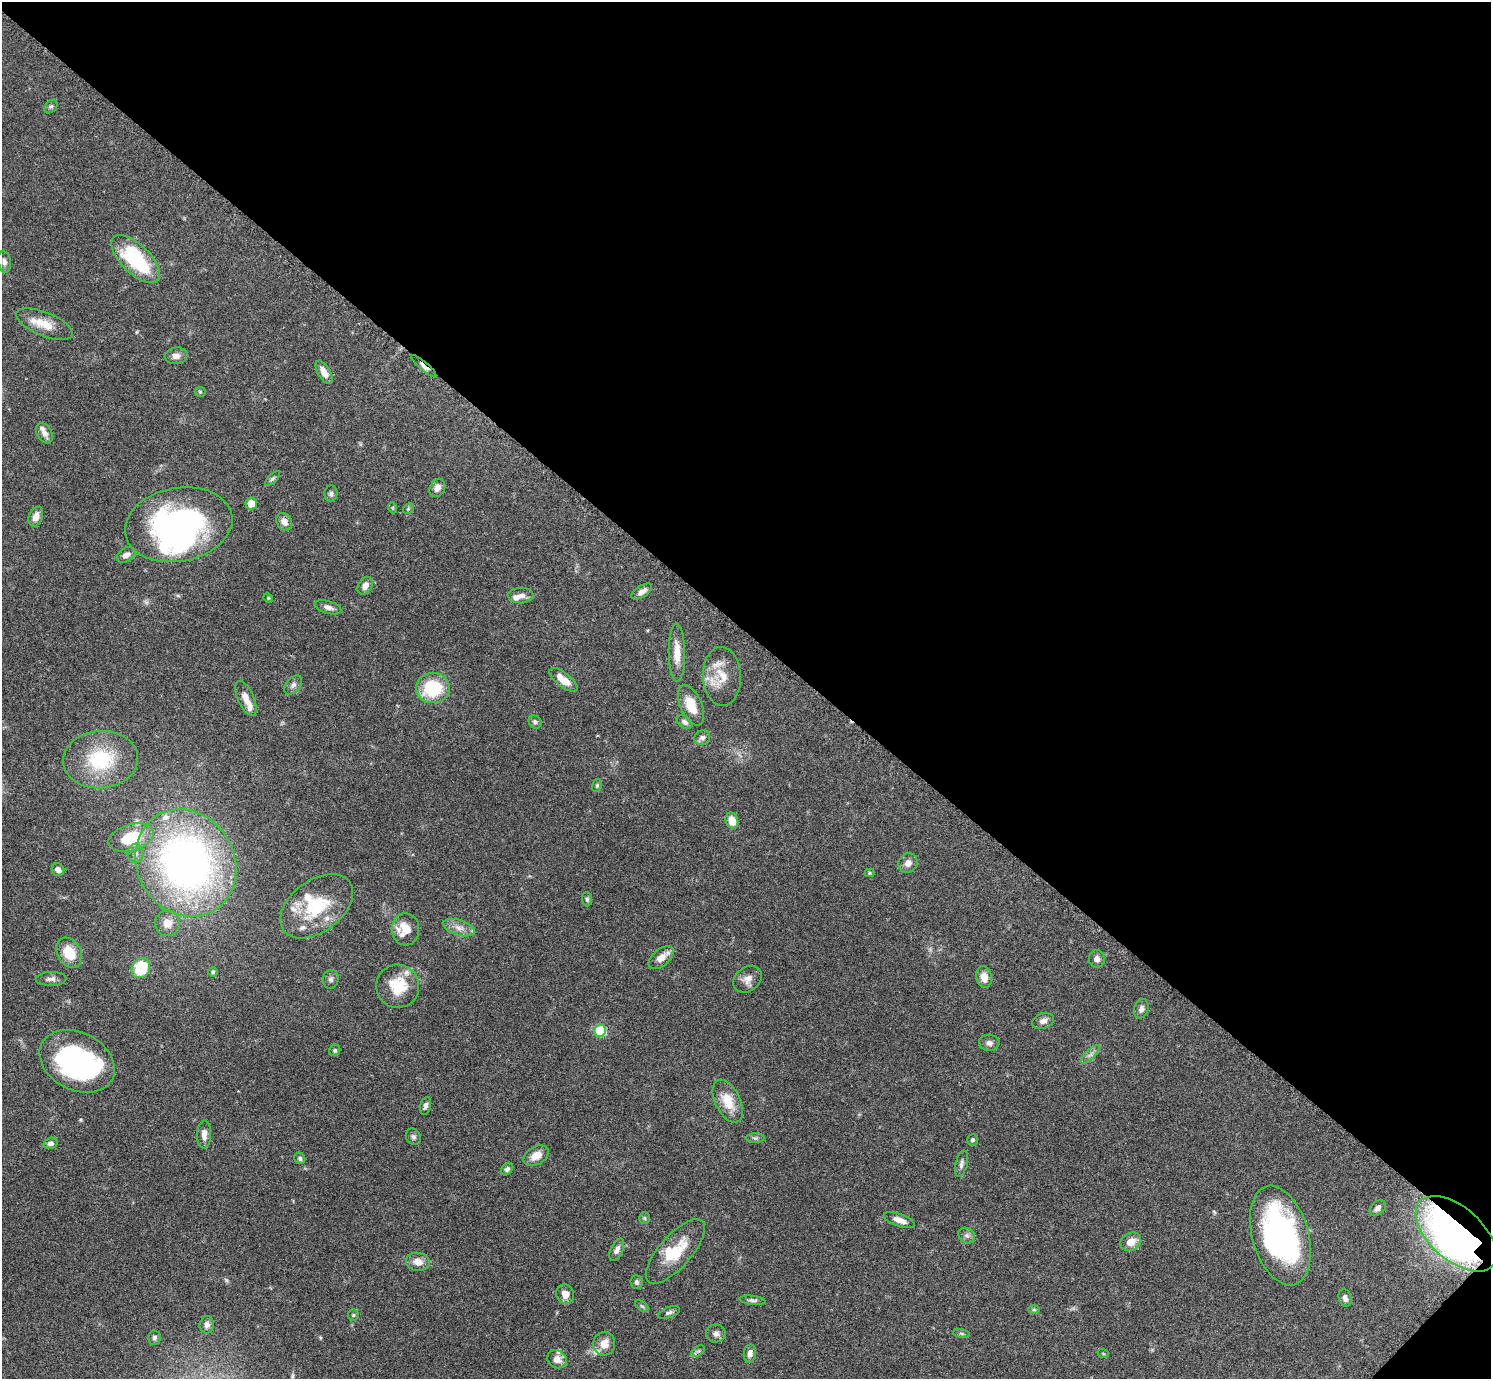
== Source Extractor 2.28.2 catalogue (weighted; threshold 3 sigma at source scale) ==
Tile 8 of 4 x 4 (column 4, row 2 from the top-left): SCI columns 4487-5975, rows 3070-4446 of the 5992 x 5996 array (HDU 1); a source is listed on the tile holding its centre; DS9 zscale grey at full resolution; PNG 1493 x 1381 px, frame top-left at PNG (2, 2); each listed source drawn as its Kron ellipse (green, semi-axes under 4 px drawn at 4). Shown black and unused: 46% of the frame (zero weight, under 3 of 6 exposures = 2% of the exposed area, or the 3 px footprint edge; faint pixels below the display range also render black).
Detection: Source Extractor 2.28.2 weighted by HDU 2 'WHT'; one run over the whole footprint, this tile lists its part. Background 0.0705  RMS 0.0029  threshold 0.012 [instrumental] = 3 sigma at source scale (4.09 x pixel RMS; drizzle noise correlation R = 1.36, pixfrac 0.8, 0.05/0.05 arcsec/px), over >= 5 px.
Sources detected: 118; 4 inside a brighter object's white glare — neither listed nor drawn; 11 inside a brighter listed object's ellipse — not listed separately; the other 103 listed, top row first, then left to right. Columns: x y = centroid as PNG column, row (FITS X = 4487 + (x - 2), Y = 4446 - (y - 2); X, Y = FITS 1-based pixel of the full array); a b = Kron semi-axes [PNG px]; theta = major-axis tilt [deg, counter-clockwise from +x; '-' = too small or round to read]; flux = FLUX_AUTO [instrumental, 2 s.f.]
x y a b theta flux
51 107 8 5 47 0.54
136 259 31 14 -44 20
4 262 11 6 -82 1.1
44 324 30 12 -22 5.2
176 356 11 8 8 1.6
424 366 16 4 -41 1.9
324 372 13 6 -59 2.4
200 392 5 5 - 0.36
44 433 11 7 -60 1.6
272 478 10 4 45 0.55
437 488 10 7 60 1.6
331 494 8 6 86 0.7
251 503 6 5 - 4.1
393 508 5 3 - 0.25
408 509 6 4 45 0.39
36 517 10 7 68 2.1
284 522 9 7 -60 1.7
179 525 54 37 11 71
126 555 10 7 32 1.8
365 586 9 6 58 1.9
642 592 12 5 33 1.5
521 596 12 7 3 1.5
268 598 5 4 - 0.32
328 607 14 6 -16 1.3
677 653 29 8 -89 4.1
722 676 29 19 -87 6.7
563 680 17 7 -38 3.8
293 685 11 7 49 1
433 688 17 15 7 15
246 698 19 8 -66 2.8
691 705 22 10 -66 5.4
535 722 7 6 - 0.7
685 722 9 5 -36 0.89
702 738 8 7 - 1.1
101 760 38 28 5 19
597 785 6 5 - 0.44
732 820 8 6 -73 3.5
131 838 23 13 16 12
135 853 9 8 - 1.4
186 863 55 48 -58 130
908 863 10 9 - 1.6
58 870 7 6 - 1.1
869 873 5 4 - 0.32
587 899 7 5 -89 0.54
317 906 41 26 37 16
167 923 13 12 - 3.1
459 928 16 7 -16 2.2
405 929 16 14 -88 4.7
69 953 16 12 -58 6
661 958 14 8 40 2.6
1097 959 9 7 -85 1.2
141 968 10 9 - 12
213 972 5 4 - 0.38
984 977 11 7 -79 2.6
51 979 15 7 1 1.2
331 979 9 8 - 0.89
748 979 15 12 39 2.1
398 986 21 21 - 8.4
1141 1009 10 7 73 1.1
1043 1021 11 7 17 1.3
600 1031 6 6 - 15
989 1043 10 8 -3 1.2
335 1050 6 5 - 0.49
1090 1054 12 4 45 1
77 1061 39 29 -27 42
728 1101 23 12 -64 5.6
425 1106 9 5 76 0.85
204 1134 14 7 88 1.9
413 1137 8 7 - 0.79
755 1138 9 5 2 0.59
972 1140 6 5 - 0.56
51 1143 7 5 16 1
536 1156 13 9 30 3.1
300 1158 6 5 - 0.54
961 1164 13 6 77 1
507 1169 7 5 46 0.7
1378 1208 9 6 43 1.1
644 1218 6 5 - 0.43
899 1220 16 6 -19 2.2
1456 1234 49 26 -41 180
967 1235 9 7 -36 1
1280 1236 51 28 -74 68
1131 1242 11 8 31 3
617 1250 12 6 66 1.3
675 1251 41 16 48 9.6
418 1262 12 9 -8 2.6
636 1282 7 6 - 0.66
565 1294 10 8 -63 2.5
1345 1298 9 6 -71 1.1
752 1300 13 4 -7 0.76
642 1306 8 4 -37 0.51
1034 1310 6 4 0 0.35
669 1313 11 5 20 0.79
353 1315 5 5 - 0.4
207 1325 8 7 - 1.3
716 1333 10 9 - 1.2
961 1334 8 4 -9 0.46
154 1338 7 6 - 0.64
604 1344 12 11 - 2.9
698 1351 7 4 34 0.5
750 1353 9 6 83 1.3
1103 1353 6 3 -20 0.25
557 1359 10 8 -32 2
Overlapping masked pixels (flux is a lower limit): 2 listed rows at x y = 424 366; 1456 1234